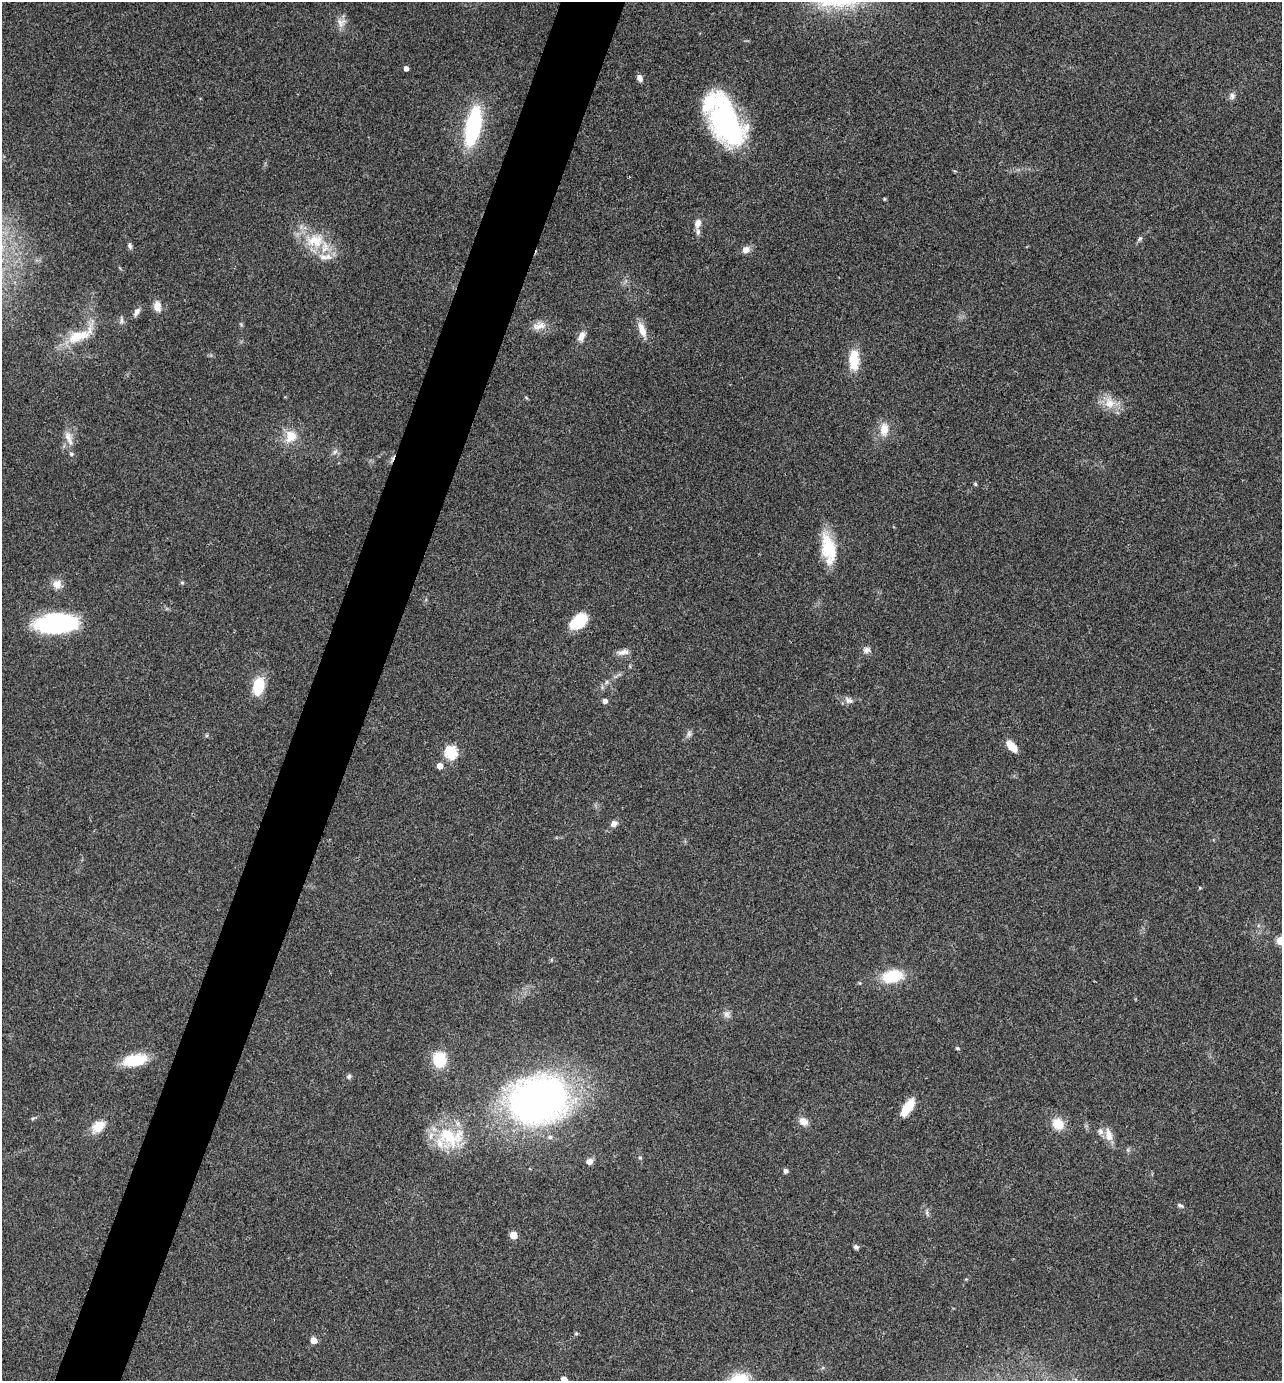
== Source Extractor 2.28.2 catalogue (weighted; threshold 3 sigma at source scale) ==
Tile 7 of 4 x 4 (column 3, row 2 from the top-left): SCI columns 2702-3981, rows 2763-4141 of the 5535 x 5521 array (HDU 1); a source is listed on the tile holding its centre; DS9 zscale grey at full resolution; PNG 1284 x 1383 px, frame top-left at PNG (2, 2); no overlay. Shown black and unused: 5% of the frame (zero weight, under 3 of 4 exposures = <1% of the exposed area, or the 3 px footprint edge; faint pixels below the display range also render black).
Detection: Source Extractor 2.28.2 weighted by HDU 2 'WHT'; one run over the whole footprint, this tile lists its part. Background 0.165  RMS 0.0072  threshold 0.0322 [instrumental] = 3 sigma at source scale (4.5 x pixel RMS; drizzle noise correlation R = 1.50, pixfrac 1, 0.05/0.05 arcsec/px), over >= 5 px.
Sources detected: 74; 1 cosmic-ray / hot-pixel residue — not listed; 6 inside a brighter listed object's ellipse — not listed separately; the other 67 listed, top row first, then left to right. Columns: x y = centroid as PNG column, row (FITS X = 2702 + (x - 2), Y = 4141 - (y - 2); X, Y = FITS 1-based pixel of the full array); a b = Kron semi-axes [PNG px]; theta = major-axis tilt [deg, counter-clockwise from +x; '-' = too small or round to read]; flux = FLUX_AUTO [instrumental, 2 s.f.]
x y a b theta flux
341 22 14 12 45 5.5
406 68 4 4 - 3.9
639 78 8 6 -66 3.1
1232 96 10 8 -89 2.7
726 122 57 29 -65 120
473 126 30 11 79 100
884 199 5 3 - 0.6
698 223 11 8 75 4.4
1140 239 8 5 42 1.6
315 241 29 22 3 27
130 246 9 5 -70 1.9
746 250 10 9 - 4.5
157 306 13 8 -81 6.6
136 312 13 6 58 3.2
121 320 11 5 -89 2.2
539 326 20 11 11 7.3
642 330 20 8 -70 7.8
78 336 38 15 20 23
581 336 13 8 71 5.3
854 360 25 12 89 17
1110 403 17 16 - 12
884 429 18 11 88 9.4
291 436 16 14 65 13
69 438 23 8 -71 7.2
335 452 7 6 - 2.2
975 484 5 4 - 0.98
829 549 37 16 -79 27
182 582 6 4 -1 0.94
57 584 12 11 - 6.2
578 622 18 11 38 26
57 623 40 18 3 93
867 650 10 8 1 3
623 652 17 7 8 4.4
258 686 18 11 79 24
849 700 12 7 -20 3.7
605 701 5 5 - 2.8
689 734 9 6 89 2.2
1012 746 15 7 -48 9.4
451 752 6 6 - 74
440 766 5 5 - 5.7
614 823 8 7 - 3.8
1200 888 4 4 - 0.68
1281 941 5 5 - 26
892 976 24 13 11 27
727 1014 11 8 -61 3.4
957 1048 5 4 - 0.82
439 1059 15 13 89 25
135 1060 22 11 10 31
349 1076 7 6 - 1.6
538 1100 54 39 9 370
908 1107 19 8 56 17
33 1118 6 4 18 1
803 1121 11 9 -35 5.8
1058 1124 16 13 -45 12
98 1126 19 12 41 11
1109 1135 19 9 -77 7.2
450 1137 38 30 -9 42
640 1158 5 5 - 0.95
589 1161 7 6 - 4.7
786 1171 5 5 - 2.4
1180 1205 8 5 -25 1.7
927 1213 12 4 -75 1.9
513 1235 5 5 - 15
856 1247 7 6 - 1.7
576 1334 5 4 - 1
313 1340 5 5 - 7.8
564 1379 5 5 - 8
Isophote crosses this tile's border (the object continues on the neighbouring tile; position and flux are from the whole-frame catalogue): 2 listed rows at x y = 1281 941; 564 1379